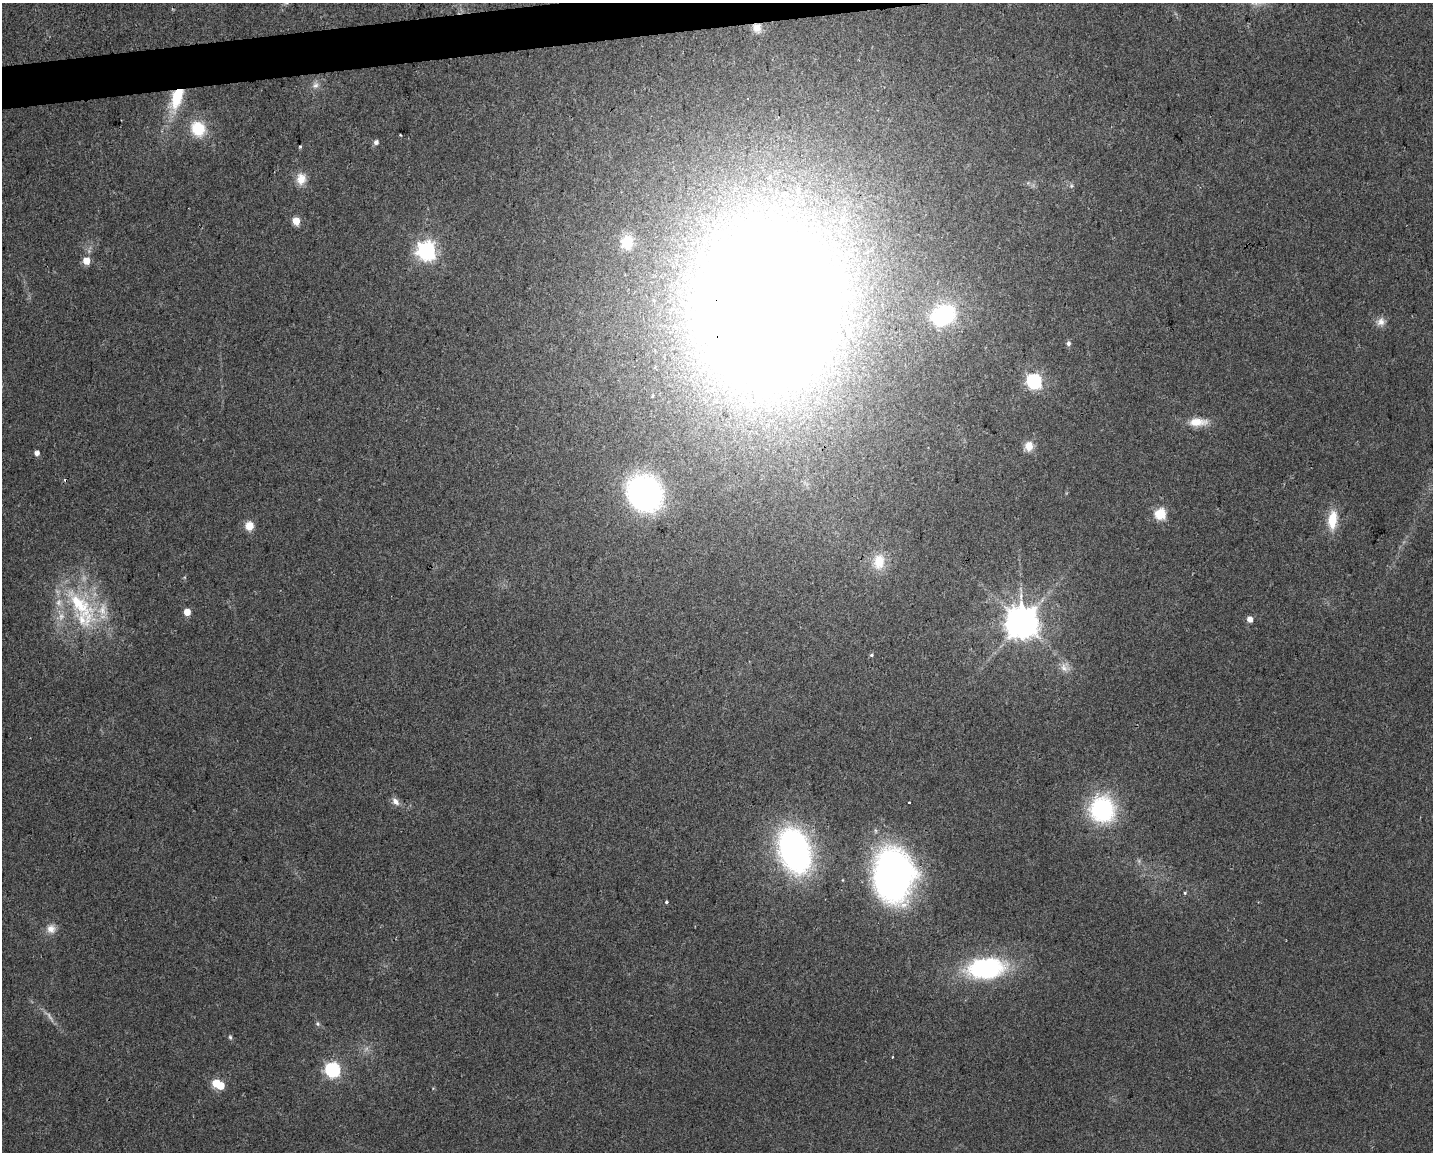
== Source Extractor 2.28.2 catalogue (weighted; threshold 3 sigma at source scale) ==
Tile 8 of 3 x 4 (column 2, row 3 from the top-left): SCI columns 1440-2870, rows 1151-2300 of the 4352 x 4599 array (HDU 1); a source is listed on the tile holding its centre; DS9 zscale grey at full resolution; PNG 1435 x 1154 px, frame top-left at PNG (2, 3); no overlay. Shown black and unused: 2% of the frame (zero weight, under 2 of 3 exposures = <1% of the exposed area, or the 3 px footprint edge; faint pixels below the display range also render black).
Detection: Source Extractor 2.28.2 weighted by HDU 2 'WHT'; one run over the whole footprint, this tile lists its part. Background 0.0444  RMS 0.0069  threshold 0.0309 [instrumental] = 3 sigma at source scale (4.5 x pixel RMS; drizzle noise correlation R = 1.50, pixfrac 1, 0.0396/0.0396 arcsec/px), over >= 5 px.
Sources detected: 56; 3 too faint to see at this stretch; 2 inside a brighter object's white glare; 2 cosmic-ray / hot-pixel residue — not listed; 3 inside a brighter listed object's ellipse — not listed separately; the other 46 listed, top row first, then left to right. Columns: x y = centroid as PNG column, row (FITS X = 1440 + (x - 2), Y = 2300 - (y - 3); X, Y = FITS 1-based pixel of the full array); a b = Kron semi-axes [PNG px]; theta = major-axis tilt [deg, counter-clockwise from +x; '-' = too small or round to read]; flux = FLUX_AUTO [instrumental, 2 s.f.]
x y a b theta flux
757 28 12 10 -68 6.7
315 85 10 8 54 3.6
177 98 28 12 72 31
198 129 15 13 -54 25
400 135 3 2 - 0.66
376 142 5 5 - 2.7
300 146 5 3 - 0.8
301 179 15 12 84 8.7
1071 186 6 5 - 1.3
296 221 5 5 - 18
627 242 16 13 68 13
426 251 7 7 - 350
86 261 5 5 - 13
789 295 201 112 61 2000
943 315 30 23 28 57
1381 322 12 10 60 4.8
1068 343 7 6 - 1.9
1034 381 6 6 - 170
1198 422 25 10 2 12
1029 446 11 9 81 7.9
37 453 4 4 - 4.2
644 493 32 28 -54 180
1160 514 6 5 - 68
1332 520 22 10 84 17
249 526 9 8 - 9
879 562 22 15 82 16
80 605 70 25 -50 67
187 612 5 5 - 11
1250 619 5 5 - 5.2
1022 622 10 9 - 1500
872 655 5 4 - 0.98
1064 668 15 10 -38 6.1
395 801 11 7 -47 4
909 802 3 3 - 1.1
1102 809 23 22 - 85
795 851 36 23 -71 250
893 875 42 31 -87 300
843 880 5 3 - 0.53
1185 893 3 3 - 3.6
666 902 4 3 - 1.2
51 929 12 12 - 5.9
986 968 38 21 5 95
317 1024 6 6 - 1.4
230 1037 6 5 - 1.2
333 1070 6 6 - 170
216 1083 5 5 - 28
Overlapping masked pixels (flux is a lower limit): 3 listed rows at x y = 757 28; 177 98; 789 295